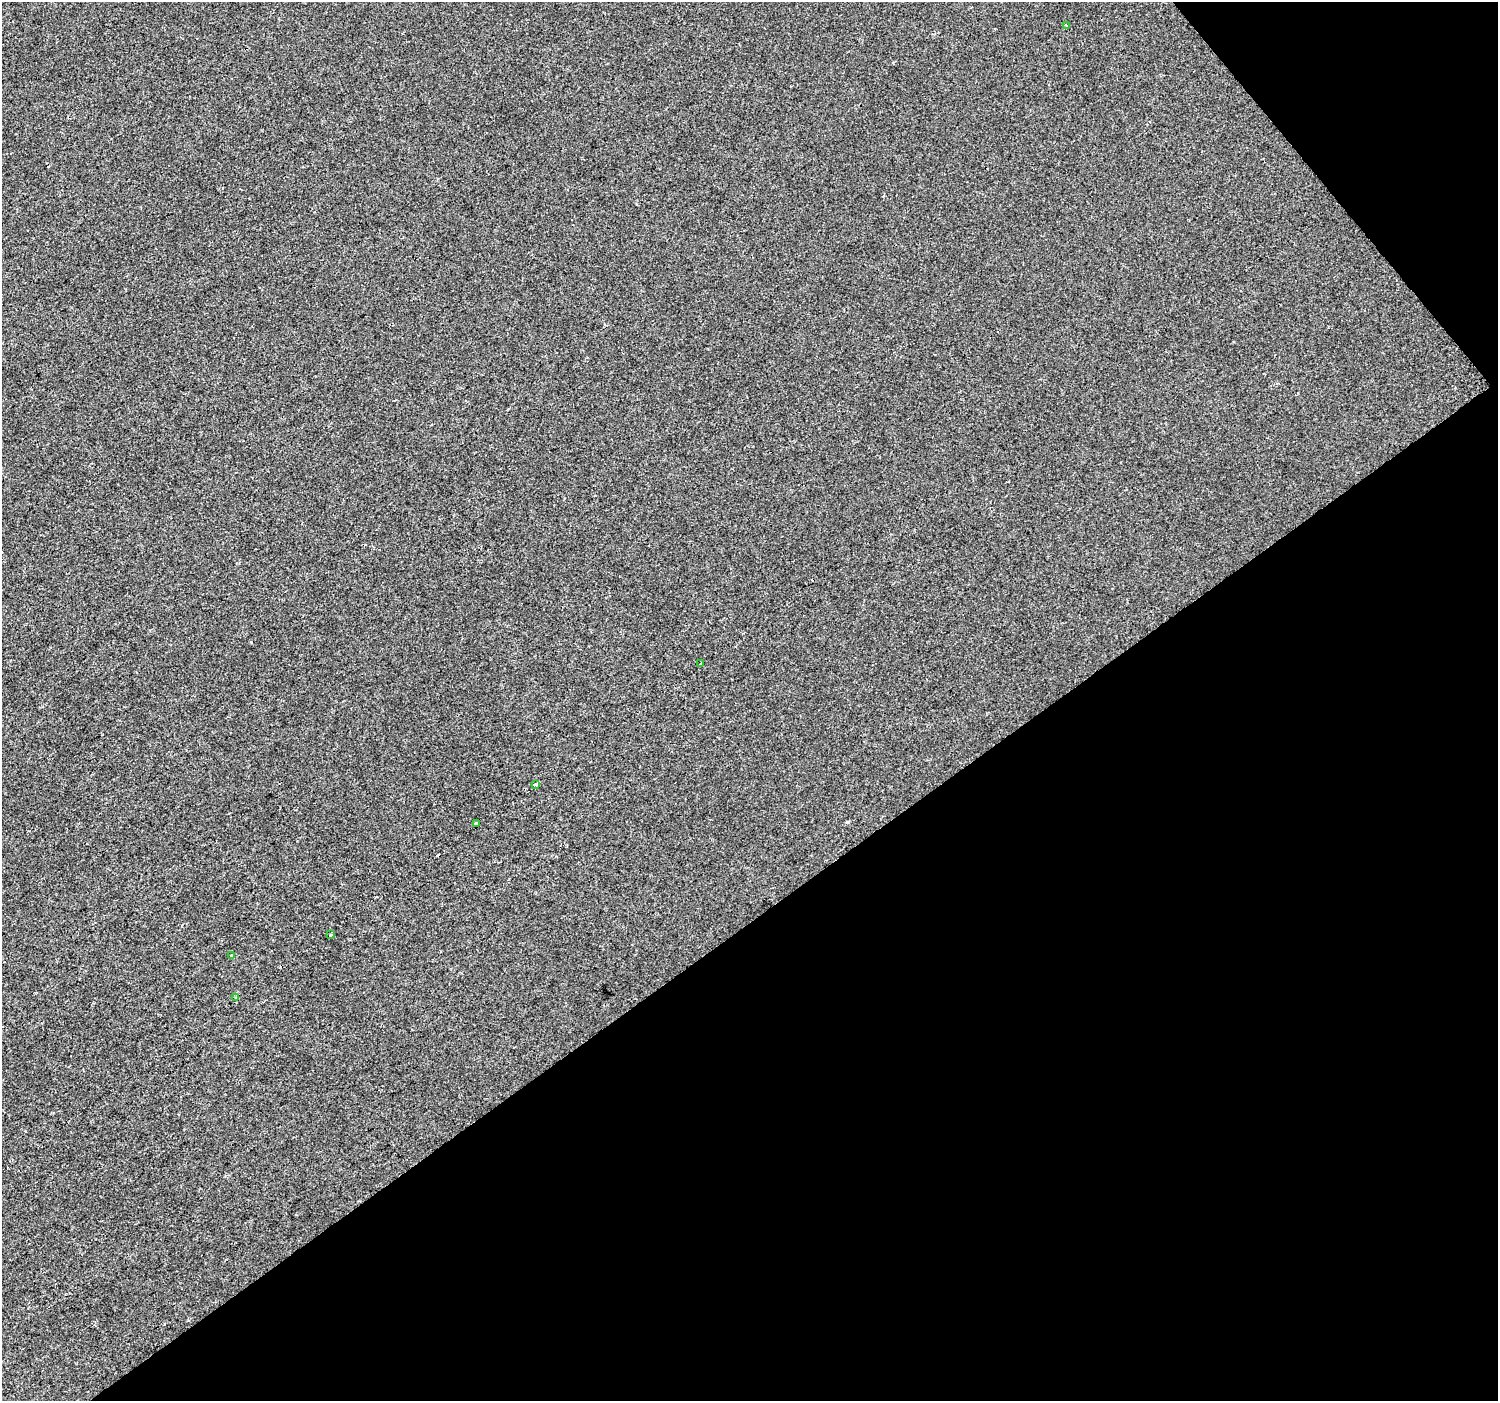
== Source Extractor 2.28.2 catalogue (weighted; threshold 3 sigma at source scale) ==
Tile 12 of 4 x 4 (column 4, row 3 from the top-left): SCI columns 4492-5987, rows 1599-2997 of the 5987 x 5932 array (HDU 1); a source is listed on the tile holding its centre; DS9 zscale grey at full resolution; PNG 1500 x 1403 px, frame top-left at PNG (2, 2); each listed source drawn as its Kron ellipse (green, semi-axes under 4 px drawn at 4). Shown black and unused: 37% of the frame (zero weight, under 2 of 3 exposures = <1% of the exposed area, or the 3 px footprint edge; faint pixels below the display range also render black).
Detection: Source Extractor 2.28.2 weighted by HDU 2 'WHT'; one run over the whole footprint, this tile lists its part. Background -4.69e-04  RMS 0.0041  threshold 0.0186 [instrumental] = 3 sigma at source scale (4.5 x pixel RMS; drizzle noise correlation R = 1.50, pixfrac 1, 0.0396/0.0396 arcsec/px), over >= 5 px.
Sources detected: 9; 2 cosmic-ray / hot-pixel residue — neither listed nor drawn; the other 7 listed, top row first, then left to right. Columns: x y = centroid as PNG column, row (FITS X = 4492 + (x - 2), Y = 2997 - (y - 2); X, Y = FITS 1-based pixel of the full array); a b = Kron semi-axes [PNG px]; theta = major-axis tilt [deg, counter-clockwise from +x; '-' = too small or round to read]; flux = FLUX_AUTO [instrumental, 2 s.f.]
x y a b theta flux
1066 25 3 2 - 0.33
701 663 3 3 - 1.5
536 784 4 3 - 2.3
476 824 3 3 - 2.3
330 935 3 3 - 2.2
232 956 3 3 - 1.8
235 998 3 3 - 0.99